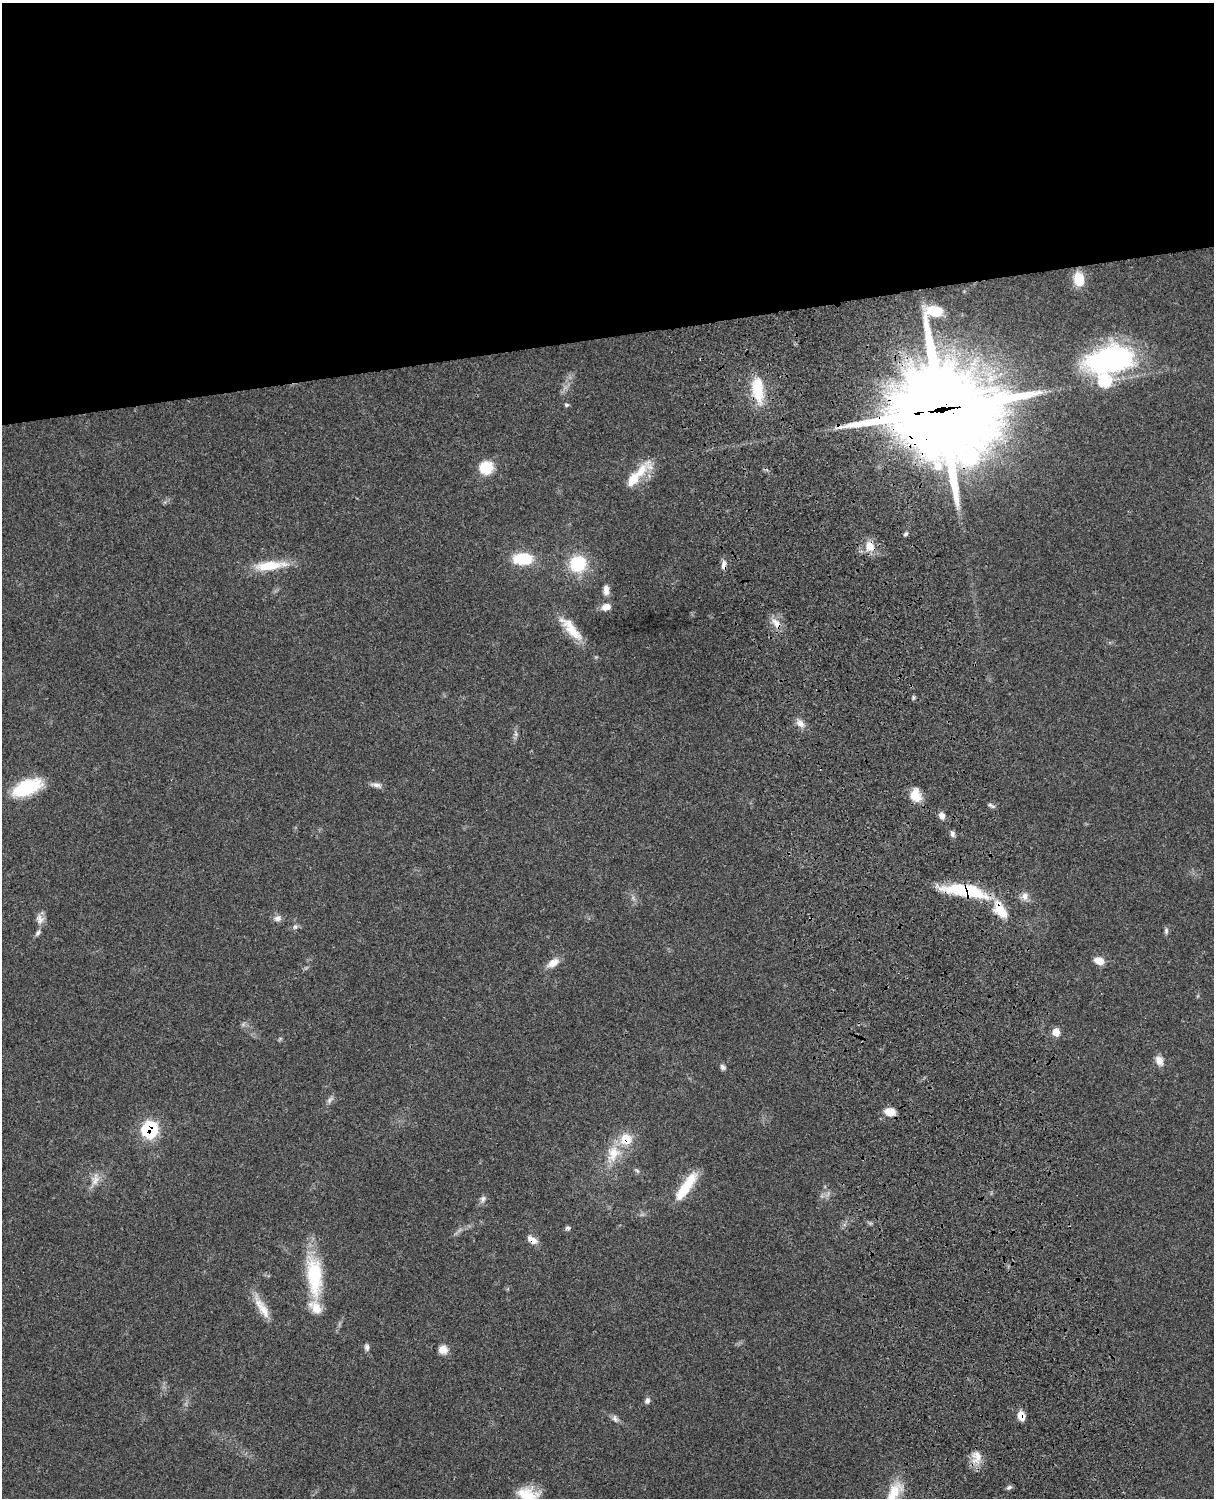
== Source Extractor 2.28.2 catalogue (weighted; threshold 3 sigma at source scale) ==
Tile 2 of 4 x 3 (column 2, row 1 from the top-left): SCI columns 1334-2545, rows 3268-4763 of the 5090 x 4928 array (HDU 1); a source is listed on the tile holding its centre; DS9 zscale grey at full resolution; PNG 1216 x 1500 px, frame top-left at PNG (2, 3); no overlay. Shown black and unused: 22% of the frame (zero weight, under 3 of 4 exposures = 6% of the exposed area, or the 3 px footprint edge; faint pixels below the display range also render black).
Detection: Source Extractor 2.28.2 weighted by HDU 2 'WHT'; one run over the whole footprint, this tile lists its part. Background 0.0815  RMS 0.0058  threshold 0.0263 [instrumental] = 3 sigma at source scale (4.5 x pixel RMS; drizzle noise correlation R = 1.50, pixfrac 1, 0.05/0.05 arcsec/px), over >= 5 px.
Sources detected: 63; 4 inside a brighter listed object's ellipse — not listed separately; the other 59 listed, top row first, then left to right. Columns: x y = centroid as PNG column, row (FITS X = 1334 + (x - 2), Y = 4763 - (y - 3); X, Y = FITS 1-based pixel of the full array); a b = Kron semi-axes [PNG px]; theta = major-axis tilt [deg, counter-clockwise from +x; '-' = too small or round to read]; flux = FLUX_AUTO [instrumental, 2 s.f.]
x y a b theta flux
1079 279 14 10 -80 13
1110 359 49 26 12 130
758 390 32 13 -83 20
566 405 6 4 12 0.93
941 411 44 41 -16 6600
486 468 16 15 - 14
638 474 48 11 45 16
905 534 7 4 28 1.1
870 546 16 13 -71 7.9
522 559 19 11 2 22
578 564 15 15 - 29
724 565 12 6 89 2.9
270 566 44 11 6 18
606 590 14 7 -87 3.7
606 607 11 8 9 4.5
776 623 19 8 -53 5.3
571 629 41 12 -48 14
913 697 6 4 -72 0.9
800 723 11 8 -36 4.1
516 734 7 4 72 1.4
376 785 16 6 -10 2.6
27 788 33 15 23 29
916 795 17 12 -79 8.4
993 806 8 4 0 1.2
942 816 8 7 - 3
952 834 9 6 -75 1.7
965 891 59 14 -9 36
1025 896 12 9 -89 3.7
1000 910 26 14 -58 14
277 918 11 8 16 2.6
40 919 14 11 -72 3.7
295 927 7 6 - 1.4
1166 931 9 5 90 1.4
38 933 10 5 54 1.7
1099 961 10 7 -20 6.9
553 963 15 9 30 5.8
243 1024 7 4 0 1.2
1056 1032 7 7 - 6.3
1159 1061 13 9 -64 4.4
723 1067 8 6 -48 1.6
329 1100 11 6 56 1.9
889 1112 12 8 -8 6.5
149 1129 10 10 - 49
613 1154 27 17 65 16
95 1180 18 11 76 6
686 1187 36 10 55 19
483 1199 9 7 60 2.1
568 1228 6 5 - 1.2
532 1240 14 7 -32 4.4
314 1276 50 17 -84 39
262 1307 36 10 -58 9.8
367 1347 10 6 -83 1.8
443 1349 11 10 - 4.8
647 1401 9 7 69 1.7
1021 1416 10 7 -77 5.7
615 1419 11 7 -62 2.2
977 1457 20 13 85 7.2
1009 1487 8 5 35 1.3
528 1495 23 15 -16 14
Overlapping masked pixels (flux is a lower limit): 10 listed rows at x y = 758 390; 941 411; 870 546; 724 565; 776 623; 965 891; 1000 910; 149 1129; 532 1240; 1021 1416
Isophote crosses this tile's border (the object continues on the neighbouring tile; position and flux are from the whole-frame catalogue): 1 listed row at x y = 528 1495